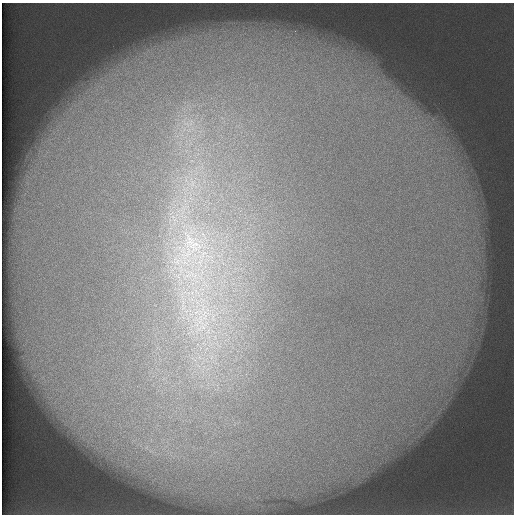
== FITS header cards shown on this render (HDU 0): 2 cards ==
NAXIS1  =                  512 /
NAXIS2  =                  512 /

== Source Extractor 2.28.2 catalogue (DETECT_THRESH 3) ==
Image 512 x 512 px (HDU 0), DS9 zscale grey, 1 PNG px = 1 image px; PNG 516 x 516 px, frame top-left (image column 1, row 512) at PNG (2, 3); no overlay
Background 116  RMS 5.8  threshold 17.3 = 3 sigma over >= 5 px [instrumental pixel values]
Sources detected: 4; all 4 listed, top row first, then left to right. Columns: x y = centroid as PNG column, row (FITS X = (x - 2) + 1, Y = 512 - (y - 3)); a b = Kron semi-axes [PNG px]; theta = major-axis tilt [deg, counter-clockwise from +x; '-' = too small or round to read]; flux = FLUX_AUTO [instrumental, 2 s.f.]
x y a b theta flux
192 183 13 7 73 4000
189 240 39 19 -67 28000
196 312 8 4 36 1500
204 326 25 8 45 8300